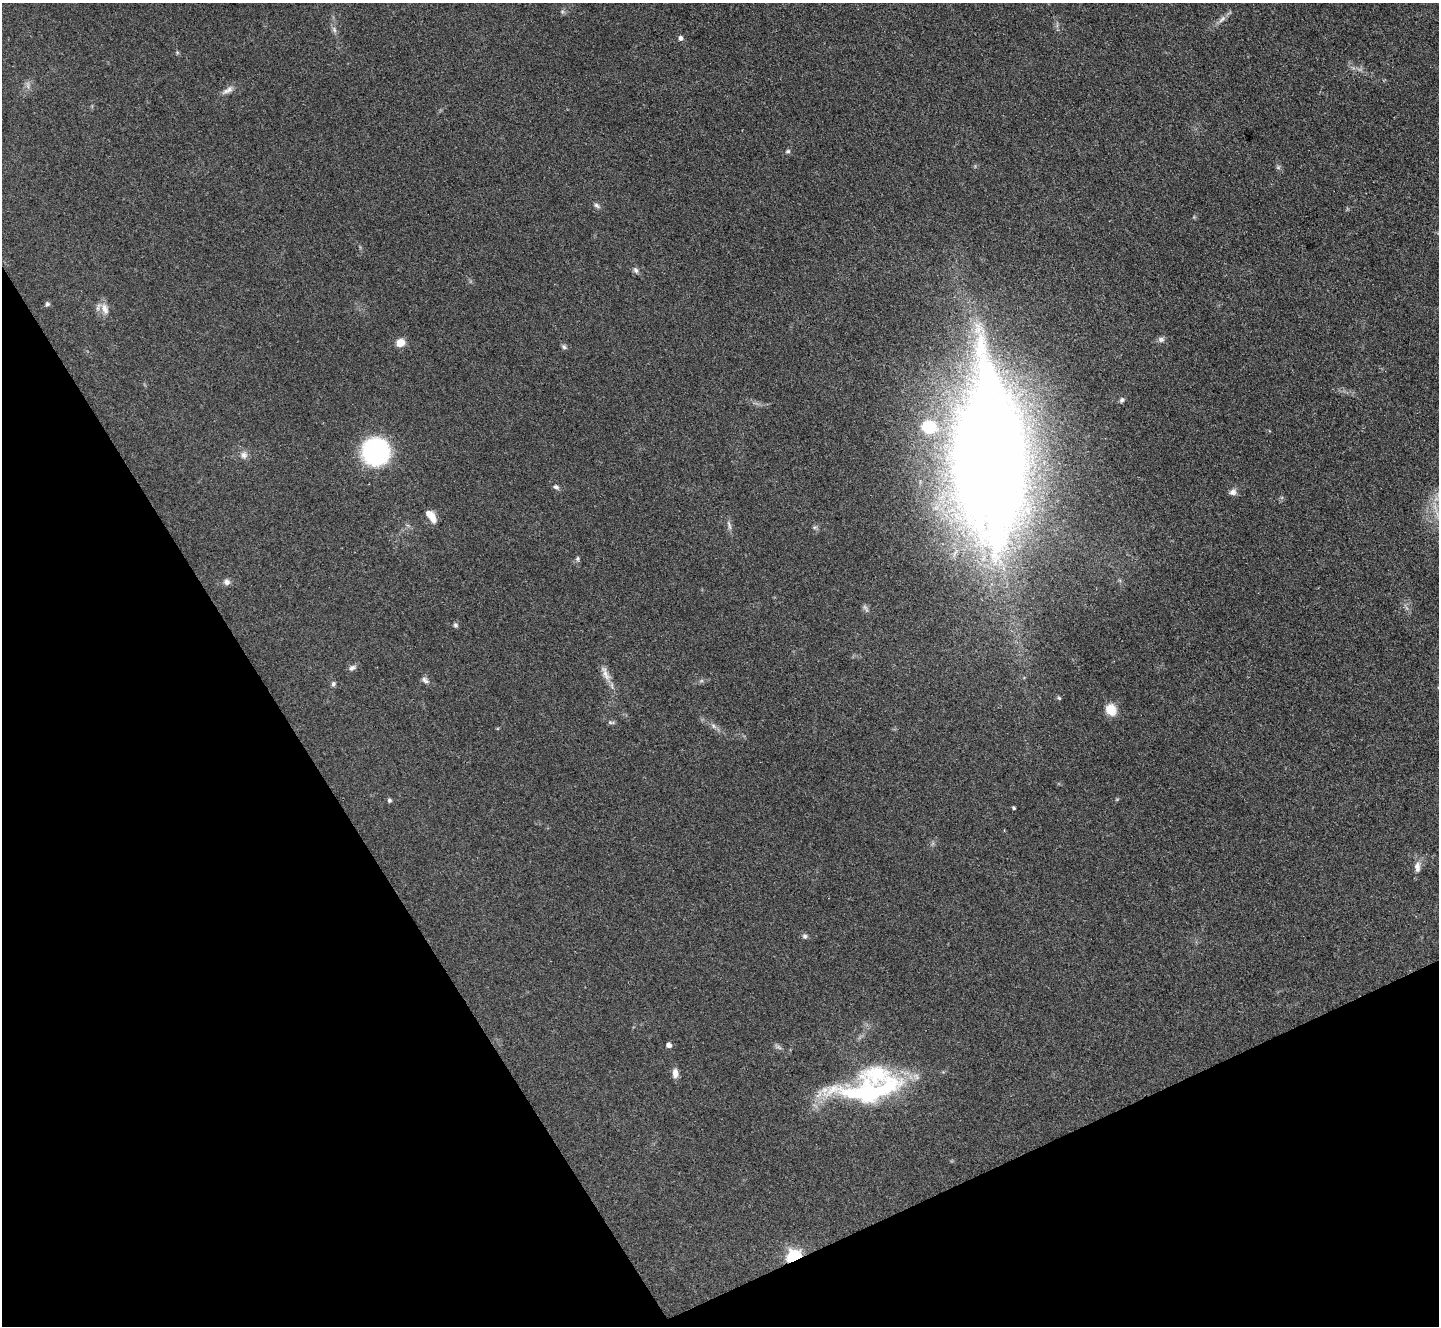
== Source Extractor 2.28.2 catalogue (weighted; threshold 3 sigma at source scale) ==
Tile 14 of 4 x 4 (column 2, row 4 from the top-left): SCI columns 1440-2876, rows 292-1615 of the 5752 x 5743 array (HDU 1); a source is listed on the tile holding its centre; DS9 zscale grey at full resolution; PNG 1441 x 1328 px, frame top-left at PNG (2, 3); no overlay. Shown black and unused: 26% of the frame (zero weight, under 3 of 4 exposures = <1% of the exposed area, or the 3 px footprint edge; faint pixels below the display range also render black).
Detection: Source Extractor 2.28.2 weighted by HDU 2 'WHT'; one run over the whole footprint, this tile lists its part. Background 0.0851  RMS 0.0062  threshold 0.028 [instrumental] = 3 sigma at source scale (4.5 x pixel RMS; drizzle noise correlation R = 1.50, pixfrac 1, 0.05/0.05 arcsec/px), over >= 5 px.
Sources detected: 47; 1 too faint to see at this stretch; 1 inside a brighter object's white glare — not listed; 1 inside a brighter listed object's ellipse — not listed separately; the other 44 listed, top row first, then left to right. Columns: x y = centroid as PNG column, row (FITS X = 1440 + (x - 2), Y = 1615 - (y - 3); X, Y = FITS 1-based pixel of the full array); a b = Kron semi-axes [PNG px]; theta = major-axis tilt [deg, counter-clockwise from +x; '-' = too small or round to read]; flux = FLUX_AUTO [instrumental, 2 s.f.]
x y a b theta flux
1222 19 14 6 41 3
334 30 9 5 -71 1.9
680 38 7 5 88 1.7
28 86 9 4 -89 1.8
228 90 18 7 32 3.6
788 151 7 5 15 1.1
1278 167 7 5 45 1.1
597 205 9 6 -40 1.5
636 270 8 6 -59 1.9
47 304 6 5 - 1.2
105 309 17 9 -72 5.3
1161 339 9 7 -1 2
400 343 9 8 - 6.7
564 347 7 6 - 1.4
1122 400 7 6 - 1.5
929 427 17 14 -15 21
376 452 22 22 - 93
244 455 10 9 - 3.2
994 460 160 46 -87 1400
556 487 8 6 -33 1.8
1233 492 10 8 41 2.7
431 516 15 7 -54 8
729 525 16 4 -75 2.2
814 527 7 5 -10 1.1
578 559 6 5 - 1.1
227 582 8 7 - 2.4
455 625 6 6 - 1.3
352 668 9 6 26 2.1
605 674 25 8 -65 6
425 680 11 6 -37 2.3
333 684 7 5 66 1.4
1059 698 6 4 -44 0.91
1111 710 11 9 -63 11
611 722 10 4 -11 1.3
713 726 7 6 - 1.7
389 800 5 4 - 1.4
1014 808 4 3 - 0.88
1417 867 15 8 -89 4.1
805 936 7 6 - 1.5
669 1045 5 5 - 3.1
778 1047 10 4 -33 1.5
675 1073 10 6 -90 4.4
870 1092 82 25 7 110
794 1257 7 6 - 120
Overlapping masked pixels (flux is a lower limit): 1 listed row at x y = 794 1257